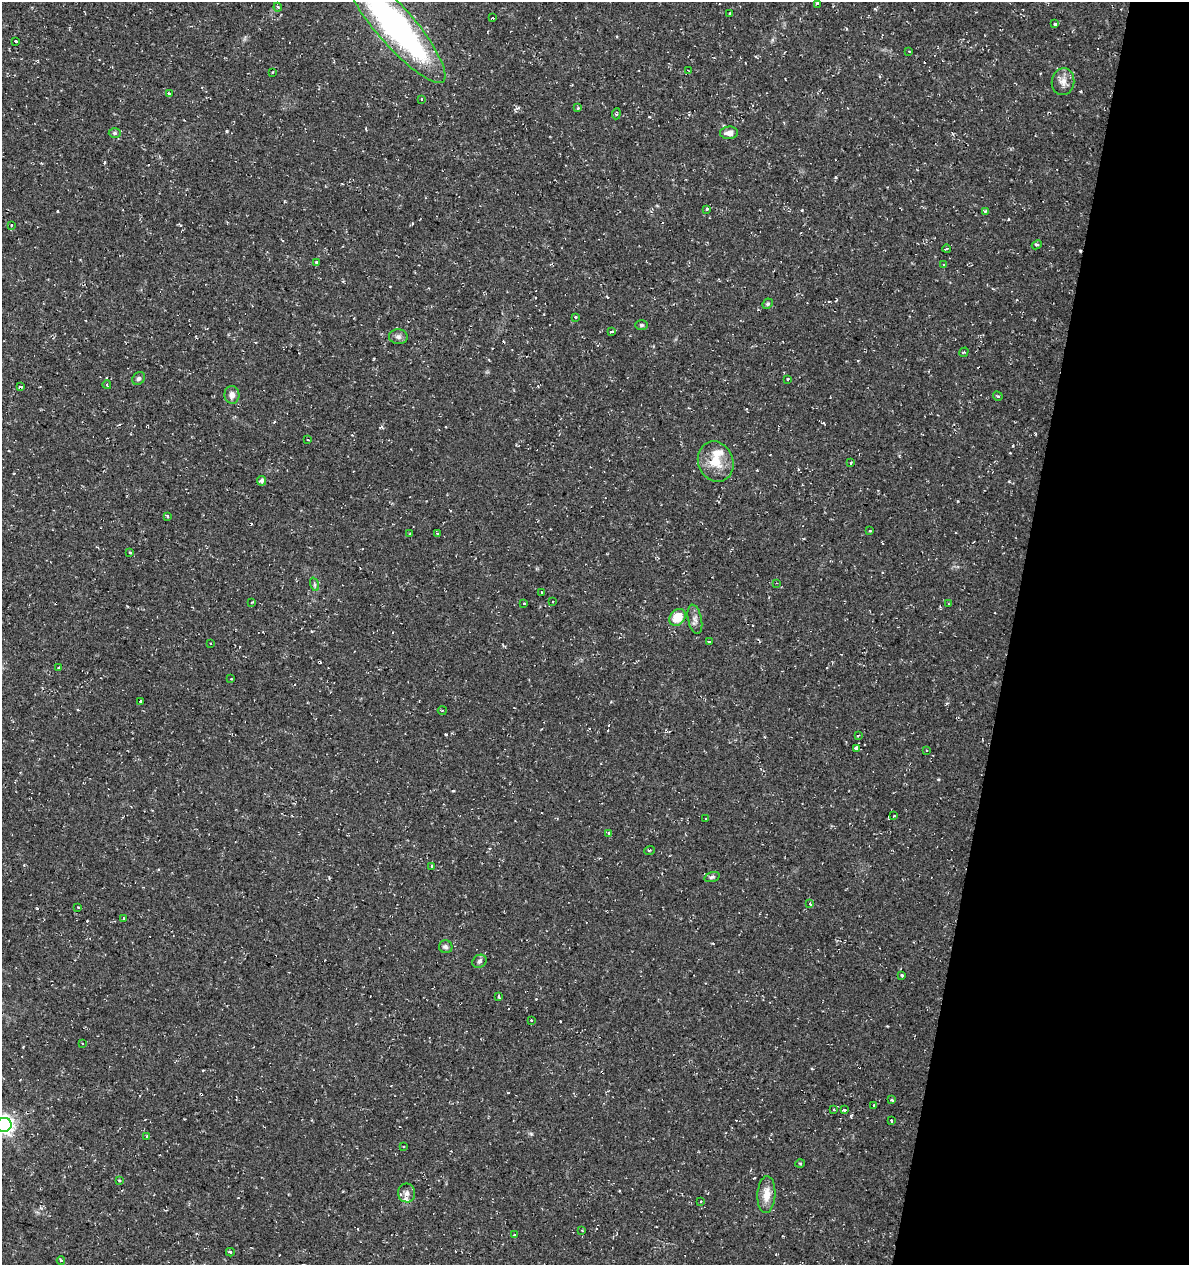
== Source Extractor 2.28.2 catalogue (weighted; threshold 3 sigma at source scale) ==
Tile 8 of 4 x 4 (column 4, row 2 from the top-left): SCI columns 3842-5028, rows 2527-3789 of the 5249 x 5063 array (HDU 1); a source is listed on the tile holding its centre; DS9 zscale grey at full resolution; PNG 1191 x 1267 px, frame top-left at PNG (2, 2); each listed source drawn as its Kron ellipse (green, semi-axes under 4 px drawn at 4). Shown black and unused: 15% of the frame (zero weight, under 2 of 3 exposures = <1% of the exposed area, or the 3 px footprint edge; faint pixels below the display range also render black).
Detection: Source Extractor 2.28.2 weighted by HDU 2 'WHT'; one run over the whole footprint, this tile lists its part. Background 0.0333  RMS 0.0042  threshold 0.0187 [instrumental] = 3 sigma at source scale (4.5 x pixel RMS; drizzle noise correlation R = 1.50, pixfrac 1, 0.0396/0.0396 arcsec/px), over >= 5 px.
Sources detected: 121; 25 cosmic-ray / hot-pixel residue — neither listed nor drawn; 1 inside a brighter listed object's ellipse — not listed separately; the other 95 listed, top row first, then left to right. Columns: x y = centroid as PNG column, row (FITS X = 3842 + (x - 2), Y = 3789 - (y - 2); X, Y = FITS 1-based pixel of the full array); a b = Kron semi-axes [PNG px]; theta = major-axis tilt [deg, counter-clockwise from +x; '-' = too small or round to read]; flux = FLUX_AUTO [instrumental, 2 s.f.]
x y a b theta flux
817 3 3 3 - 3.4
278 7 4 4 - 0.5
730 14 3 3 - 1
493 18 3 3 - 1.6
1055 24 3 3 - 1.6
395 25 74 19 -49 140
16 41 3 3 - 1.1
909 51 3 2 - 0.6
689 71 4 2 - 0.31
272 72 3 2 - 0.39
1063 82 13 11 81 3.2
169 93 3 3 - 2.9
422 99 3 2 - 0.37
578 108 3 3 - 0.66
616 114 5 3 - 0.47
115 133 6 5 - 0.73
729 133 9 6 5 2.6
706 209 3 3 - 0.99
985 211 4 3 - 0.44
11 225 3 3 - 0.5
1037 245 5 3 - 0.71
947 249 4 2 - 0.5
316 262 3 3 - 3.8
943 265 3 3 - 0.88
768 304 5 4 - 0.61
575 317 3 3 - 0.87
642 325 6 5 - 0.64
611 331 4 3 - 0.79
398 337 9 7 -5 1.5
964 352 5 3 - 0.37
139 378 7 5 45 1
788 379 3 2 - 0.5
107 385 4 3 - 0.41
21 387 3 2 - 0.71
232 395 9 7 -88 2.3
998 396 5 3 - 0.42
308 440 3 2 - 0.69
716 462 20 17 -69 8.7
851 463 3 3 - 0.91
261 481 5 4 - 1.3
167 516 3 3 - 0.71
870 531 3 2 - 0.59
410 533 4 2 - 0.31
438 533 4 3 - 0.56
130 553 3 3 - 0.37
776 583 3 2 - 0.3
314 584 7 4 -72 0.68
542 592 3 2 - 0.39
553 601 3 2 - 0.45
252 602 4 3 - 0.38
524 604 3 3 - 2.4
949 604 3 2 - 0.39
677 617 9 7 49 8.3
695 619 15 6 -77 2
709 642 3 3 - 1.2
210 643 3 2 - 0.59
59 667 3 3 - 0.86
231 679 3 2 - 0.32
140 701 3 3 - 2.1
442 710 4 3 - 0.41
858 736 3 2 - 0.37
856 748 4 3 - 2.2
926 750 3 2 - 0.39
894 816 3 2 - 0.35
706 819 3 2 - 0.32
609 833 4 2 - 0.4
649 850 5 2 - 0.52
432 866 3 2 - 0.29
712 877 8 4 16 0.85
810 904 3 3 - 0.97
78 907 3 2 - 0.29
124 918 3 3 - 0.97
446 947 7 6 - 1
479 961 7 6 - 1.1
902 975 3 2 - 0.53
499 996 3 3 - 1.8
532 1020 3 3 - 1.7
83 1043 3 3 - 1.3
892 1100 3 3 - 1
874 1105 3 2 - 0.79
834 1110 3 2 - 0.41
844 1110 3 3 - 1
891 1121 3 3 - 1.3
4 1125 8 7 - 190
147 1136 4 3 - 0.6
404 1146 3 2 - 0.59
800 1163 5 3 - 0.4
119 1180 4 2 - 0.36
407 1193 9 8 - 2.2
766 1195 18 9 87 5.1
701 1201 2 2 - 0.41
582 1230 3 2 - 0.31
514 1235 3 3 - 0.54
230 1252 4 3 - 1
61 1261 4 3 - 0.47
Overlapping masked pixels (flux is a lower limit): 1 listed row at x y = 395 25
Isophote crosses this tile's border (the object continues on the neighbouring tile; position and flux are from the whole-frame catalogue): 3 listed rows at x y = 817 3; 395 25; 4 1125
Unlisted compact peaks at least as high as the median listed source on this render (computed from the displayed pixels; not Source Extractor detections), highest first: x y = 446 734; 453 791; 802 210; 531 1134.